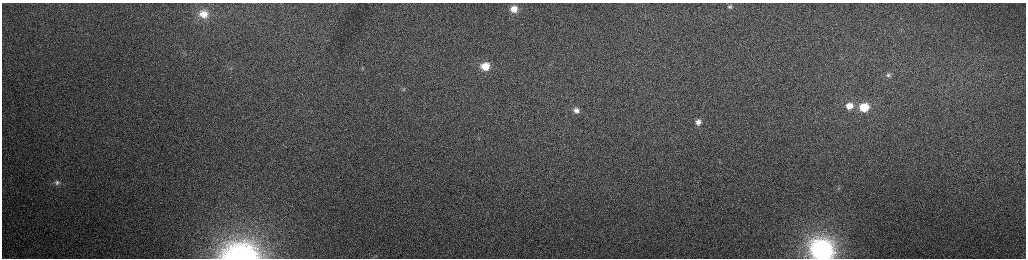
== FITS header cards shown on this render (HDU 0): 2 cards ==
NAXIS1  =                 2048 /fastest changing axis
NAXIS2  =                  512 /next to fastest changing axis

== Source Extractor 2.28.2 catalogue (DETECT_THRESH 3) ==
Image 2048 x 512 px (HDU 0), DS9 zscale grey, zoomed out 1/2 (1 PNG px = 2 x 2 image px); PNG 1028 x 260 px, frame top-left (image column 1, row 511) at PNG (2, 3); no overlay
Background 165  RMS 1.6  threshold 4.83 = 3 sigma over >= 5 px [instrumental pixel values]
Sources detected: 17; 1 cannot appear on this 1/2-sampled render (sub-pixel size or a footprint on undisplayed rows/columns) and is not listed; the other 16 listed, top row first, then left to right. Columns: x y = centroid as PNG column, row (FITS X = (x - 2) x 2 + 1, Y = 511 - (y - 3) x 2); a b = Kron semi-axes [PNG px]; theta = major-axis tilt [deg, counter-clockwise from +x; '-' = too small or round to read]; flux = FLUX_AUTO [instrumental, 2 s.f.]
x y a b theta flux
730 7 5 4 - 580
514 9 5 5 - 2800
203 14 11 9 -11 4000
485 66 9 8 - 6700
231 68 5 2 - 320
363 69 5 3 - 350
888 75 6 6 - 770
403 89 6 5 - 690
849 106 8 7 - 3600
864 107 7 7 - 10000
576 110 8 7 - 2000
698 122 8 8 - 2400
57 183 8 7 - 1100
838 188 5 4 - 390
822 250 11 10 - 190000
240 253 29 17 1 63000
At the frame edge (FLAGS 8, measured only in part): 2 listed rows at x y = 822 250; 240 253
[1 sub-pixel or undisplayed-footprint detection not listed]